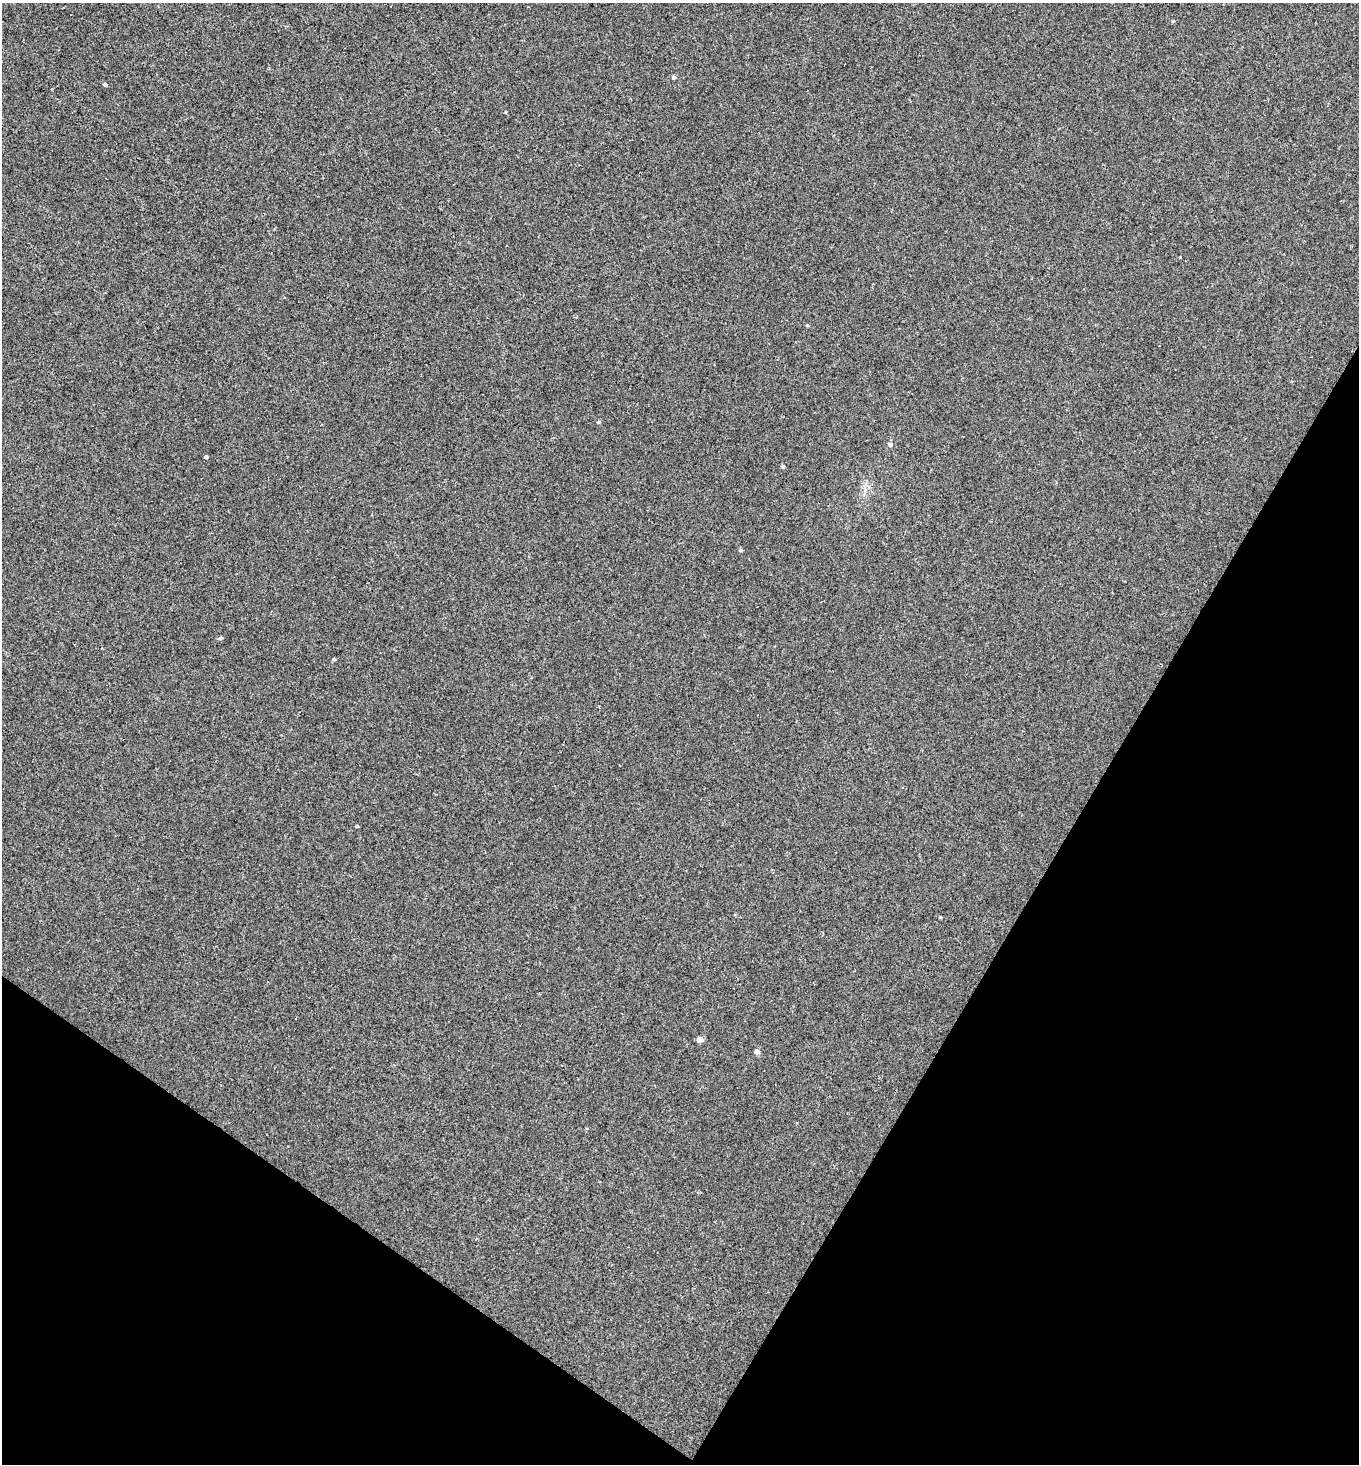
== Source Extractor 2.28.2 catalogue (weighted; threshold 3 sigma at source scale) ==
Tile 15 of 4 x 4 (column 3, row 4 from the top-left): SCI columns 2858-4214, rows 1-1462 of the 5857 x 5849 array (HDU 1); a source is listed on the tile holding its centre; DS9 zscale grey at full resolution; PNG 1361 x 1466 px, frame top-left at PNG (2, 3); no overlay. Shown black and unused: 27% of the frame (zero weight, under 2 of 3 exposures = <1% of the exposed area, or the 3 px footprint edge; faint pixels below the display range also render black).
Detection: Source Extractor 2.28.2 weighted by HDU 2 'WHT'; one run over the whole footprint, this tile lists its part. Background 3.64e-04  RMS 0.0048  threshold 0.0216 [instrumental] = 3 sigma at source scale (4.5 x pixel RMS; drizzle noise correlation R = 1.50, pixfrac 1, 0.05/0.05 arcsec/px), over >= 5 px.
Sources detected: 15; all 15 listed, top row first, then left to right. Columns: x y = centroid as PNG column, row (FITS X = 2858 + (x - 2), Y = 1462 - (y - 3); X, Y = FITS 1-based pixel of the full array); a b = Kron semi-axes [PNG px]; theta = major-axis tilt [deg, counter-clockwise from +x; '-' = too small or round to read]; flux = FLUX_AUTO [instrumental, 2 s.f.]
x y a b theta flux
1173 21 5 4 - 0.44
674 77 4 4 - 1.1
105 84 4 3 - 1.6
807 325 4 3 - 0.49
598 422 4 4 - 0.62
890 444 5 4 - 0.92
206 457 3 3 - 0.86
783 466 5 4 - 0.76
740 550 5 4 - 0.72
220 638 5 4 - 0.75
334 659 4 3 - 0.53
357 826 3 3 - 0.62
940 917 3 3 - 0.44
700 1039 5 4 - 4.8
757 1052 5 4 - 2.2